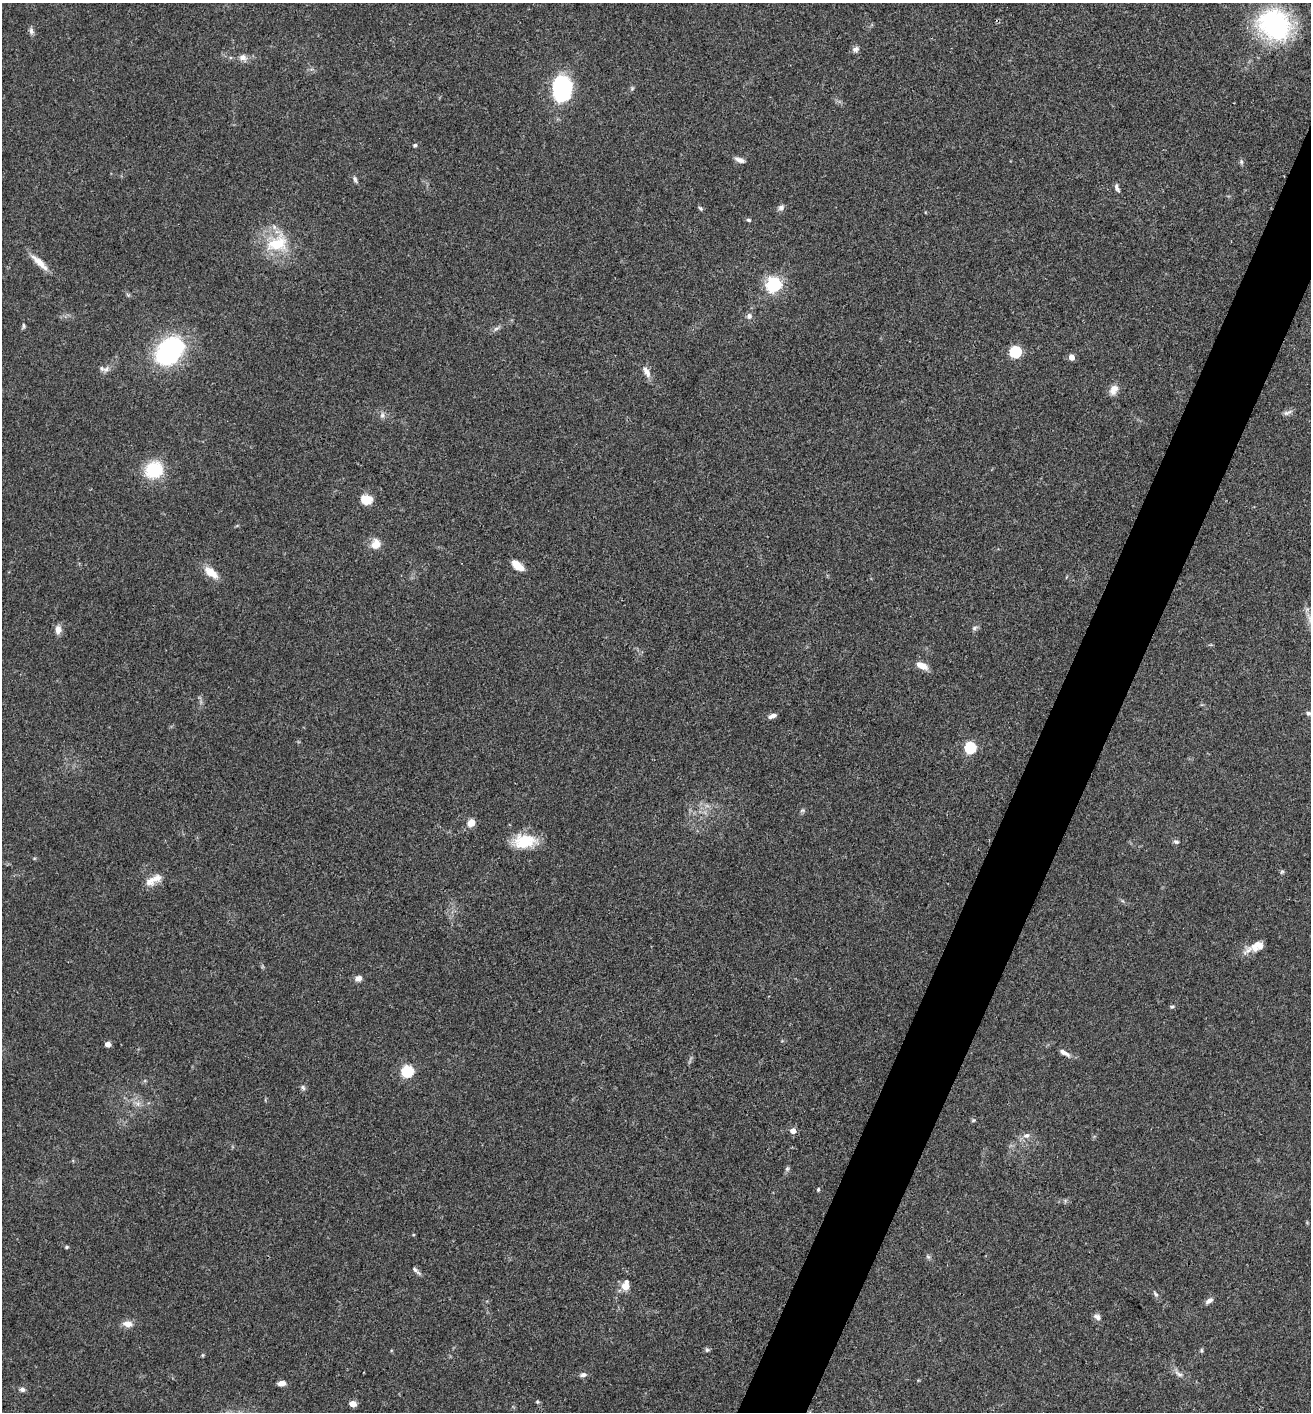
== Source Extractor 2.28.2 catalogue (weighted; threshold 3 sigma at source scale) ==
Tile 10 of 4 x 4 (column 2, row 3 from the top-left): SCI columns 1457-2765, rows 1415-2824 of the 5660 x 5650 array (HDU 1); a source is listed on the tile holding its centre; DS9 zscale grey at full resolution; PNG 1313 x 1414 px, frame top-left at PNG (2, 3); no overlay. Shown black and unused: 4% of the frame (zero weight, under 3 of 4 exposures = <1% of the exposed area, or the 3 px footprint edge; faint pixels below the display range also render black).
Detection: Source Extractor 2.28.2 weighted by HDU 2 'WHT'; one run over the whole footprint, this tile lists its part. Background 0.0661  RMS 0.0053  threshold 0.0238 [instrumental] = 3 sigma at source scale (4.5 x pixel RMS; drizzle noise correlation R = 1.50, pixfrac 1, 0.05/0.05 arcsec/px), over >= 5 px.
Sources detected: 77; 1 too faint to see at this stretch — not listed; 2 inside a brighter listed object's ellipse — not listed separately; the other 74 listed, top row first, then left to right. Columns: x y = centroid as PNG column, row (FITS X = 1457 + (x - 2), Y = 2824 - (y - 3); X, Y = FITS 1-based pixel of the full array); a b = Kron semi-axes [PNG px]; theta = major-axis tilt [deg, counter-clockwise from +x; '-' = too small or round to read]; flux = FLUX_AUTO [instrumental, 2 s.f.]
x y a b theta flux
1274 24 31 26 -41 81
31 31 9 6 -77 1.7
855 49 9 7 27 1.9
243 57 10 8 -6 2.8
561 88 25 19 88 52
632 88 6 4 46 0.76
415 145 5 4 - 1.2
739 160 12 5 -20 2.5
1241 162 7 5 -83 0.99
355 179 9 4 -73 1.2
1117 188 10 5 -69 1.6
781 207 8 7 - 1.9
700 208 8 4 -45 0.79
749 220 6 4 -17 0.9
277 243 31 20 21 22
39 262 28 7 -44 6
774 284 6 6 - 150
749 316 7 6 - 1.9
23 326 8 4 -89 0.84
496 329 8 5 31 1.3
169 351 19 14 57 130
1015 352 5 5 - 64
1071 357 4 4 - 6.2
102 368 9 7 -41 1.9
647 372 17 7 -63 3.6
1114 390 14 9 61 4.2
1287 413 13 5 22 1.8
382 415 7 5 68 1.5
154 470 17 16 - 24
366 499 12 9 1 8.4
375 544 13 11 56 5.8
518 565 15 7 -37 6
211 573 20 9 -36 7.2
974 628 8 6 36 1.2
58 630 10 7 -90 3.4
922 666 14 7 -27 4.7
1308 713 5 5 - 1.3
772 716 10 5 23 2.2
970 748 5 5 - 53
471 823 9 8 - 4.6
524 841 26 16 6 16
1176 842 8 5 -14 1.1
1282 871 6 4 19 0.74
153 879 23 9 21 6.1
1255 946 16 9 70 4.4
358 978 8 7 - 2.5
1172 1007 6 4 1 0.72
108 1044 4 4 - 4
1064 1053 15 6 -30 2.7
407 1071 6 5 - 58
303 1087 8 5 -63 1.2
138 1104 7 6 - 1.8
973 1120 6 4 2 0.62
793 1131 6 6 - 3.9
1026 1136 9 7 10 2.3
787 1169 6 5 - 0.94
818 1189 5 4 - 0.65
66 1247 4 4 - 0.67
928 1257 7 4 -3 0.91
416 1270 15 4 -44 1.6
625 1286 7 5 77 9.4
1155 1294 9 5 -50 1.2
1209 1301 11 6 31 2.1
1097 1317 10 7 -46 2.2
128 1324 14 8 -7 3.6
707 1350 7 5 68 1
1201 1350 6 4 -89 0.7
203 1355 5 4 - 0.57
1179 1374 14 5 -31 2.2
583 1375 9 6 2 1.6
281 1383 8 5 9 3
22 1389 7 6 - 1.6
537 1402 5 4 - 0.65
353 1404 5 4 - 9.2